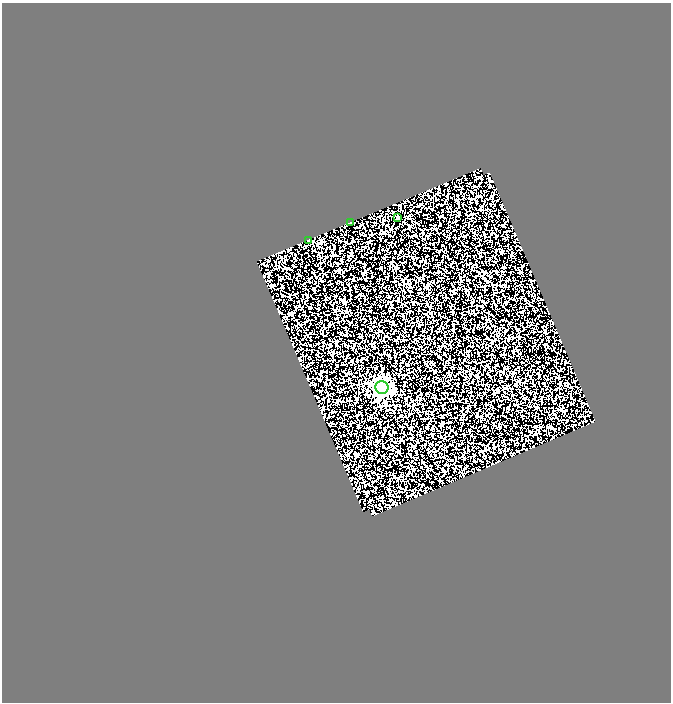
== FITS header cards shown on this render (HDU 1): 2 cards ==
NAXIS1  =                  669
NAXIS2  =                  700

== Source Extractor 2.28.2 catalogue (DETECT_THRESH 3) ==
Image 669 x 700 px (HDU 1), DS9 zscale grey, 1 PNG px = 1 image px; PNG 673 x 704 px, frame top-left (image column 1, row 700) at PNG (2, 3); each listed source drawn as its Kron ellipse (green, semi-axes under 4 px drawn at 4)
Background 0.153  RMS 0.36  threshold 1.07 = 3 sigma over >= 5 px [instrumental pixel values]
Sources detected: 4; all 4 listed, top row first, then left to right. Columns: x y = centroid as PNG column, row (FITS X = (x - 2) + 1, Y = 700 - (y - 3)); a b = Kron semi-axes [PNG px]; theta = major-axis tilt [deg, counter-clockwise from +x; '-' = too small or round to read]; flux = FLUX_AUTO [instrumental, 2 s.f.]
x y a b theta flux
397 217 4 2 - 22
350 223 3 2 - 15
308 240 3 2 - 28
382 387 6 6 - 6100